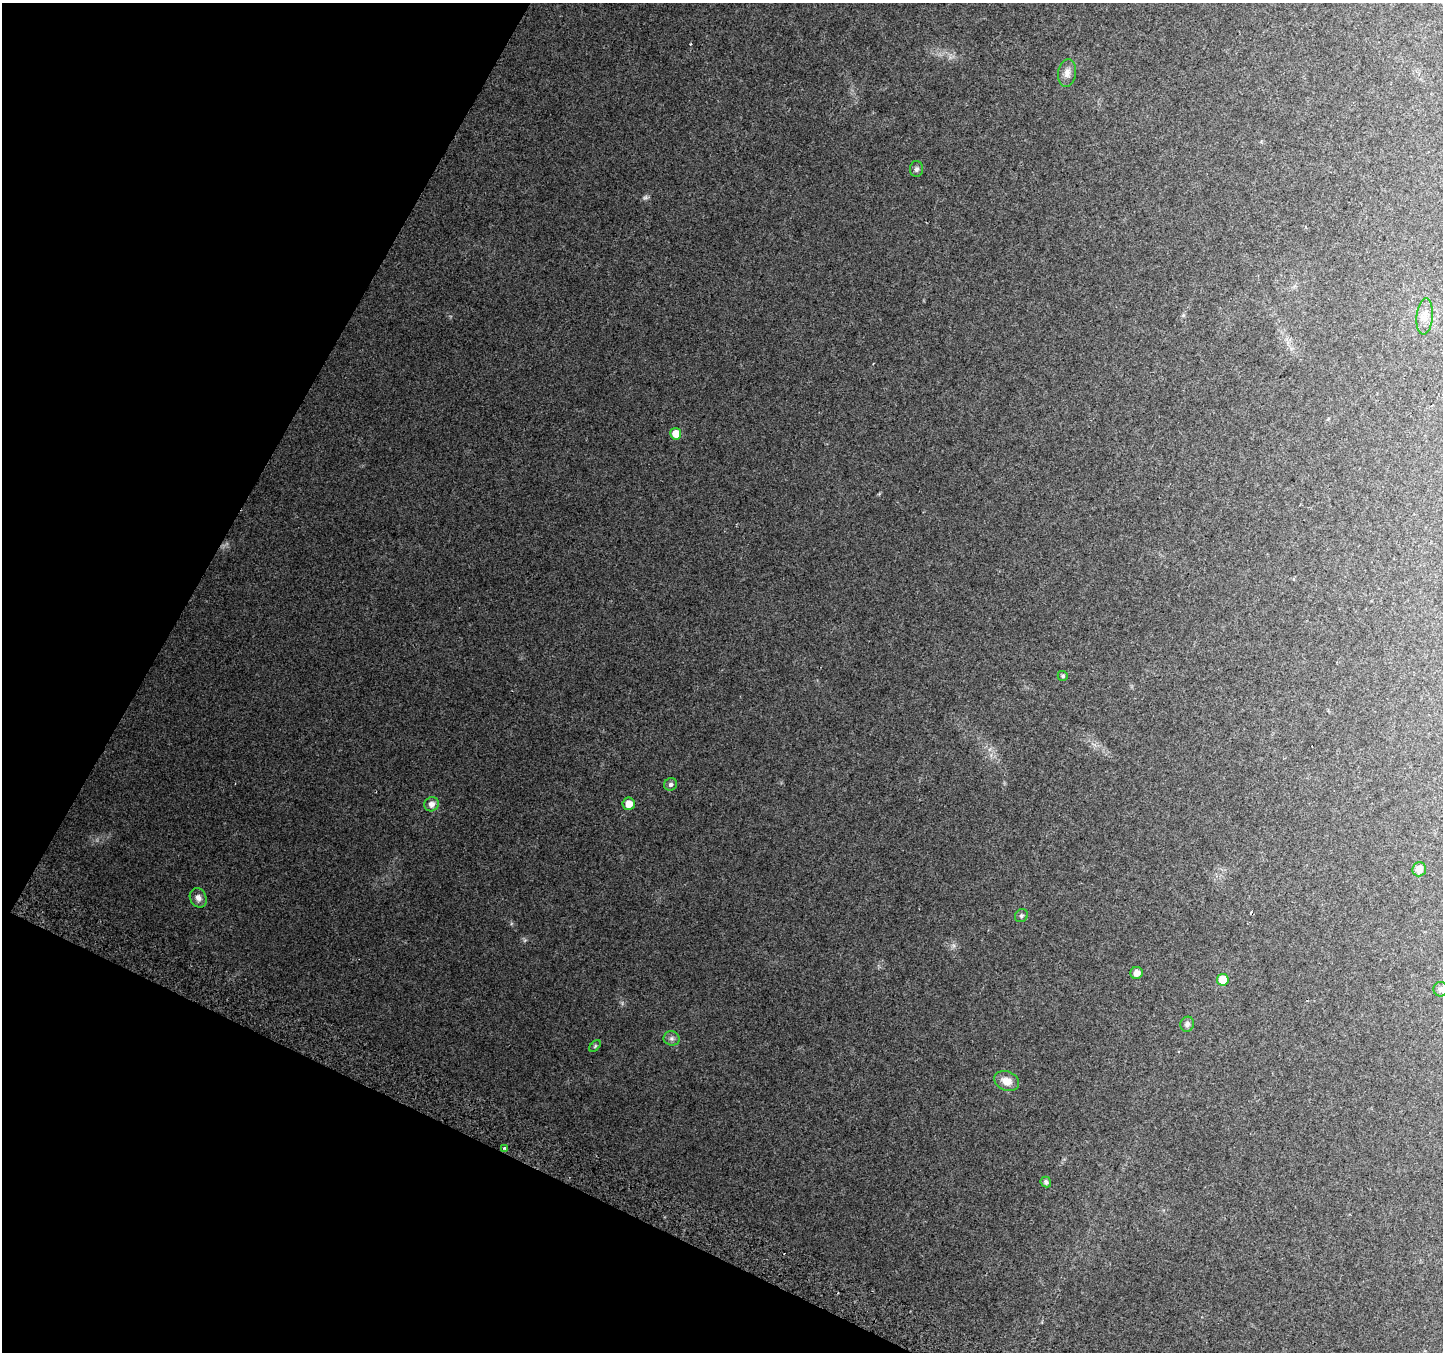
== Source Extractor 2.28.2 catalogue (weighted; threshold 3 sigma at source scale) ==
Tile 9 of 4 x 4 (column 1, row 3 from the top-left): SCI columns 30-1470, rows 1655-3004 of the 5815 x 5942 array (HDU 1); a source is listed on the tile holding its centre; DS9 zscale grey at full resolution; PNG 1445 x 1354 px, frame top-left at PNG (2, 3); each listed source drawn as its Kron ellipse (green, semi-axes under 4 px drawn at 4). Shown black and unused: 23% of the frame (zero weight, under 2 of 3 exposures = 2% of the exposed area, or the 3 px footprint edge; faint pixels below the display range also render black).
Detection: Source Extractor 2.28.2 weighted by HDU 2 'WHT'; one run over the whole footprint, this tile lists its part. Background 0.0759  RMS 0.01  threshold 0.0452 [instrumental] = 3 sigma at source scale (4.5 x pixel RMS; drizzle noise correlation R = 1.50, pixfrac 1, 0.0396/0.0396 arcsec/px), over >= 5 px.
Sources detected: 25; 1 too faint to see at this stretch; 4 cosmic-ray / hot-pixel residue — neither listed nor drawn; the other 20 listed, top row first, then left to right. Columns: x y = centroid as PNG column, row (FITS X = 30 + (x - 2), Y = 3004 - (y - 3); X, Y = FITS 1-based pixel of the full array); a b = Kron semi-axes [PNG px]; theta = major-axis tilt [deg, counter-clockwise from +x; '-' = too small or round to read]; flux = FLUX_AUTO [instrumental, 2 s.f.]
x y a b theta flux
1067 73 14 9 81 5.9
917 169 8 6 88 2.4
1425 316 18 8 85 7.6
676 434 6 5 - 13
1063 676 5 5 - 1.6
670 784 7 6 - 2.5
431 804 7 7 - 5.6
629 804 6 6 - 8.4
1419 869 7 6 - 7.9
198 898 10 8 -65 5.1
1021 916 7 6 - 1.8
1137 973 6 6 - 5.3
1223 980 6 5 - 23
1441 989 7 7 - 2.3
1187 1024 7 7 - 2.7
672 1038 8 7 - 3.2
595 1046 7 4 46 1.3
1007 1081 13 9 -22 9.3
504 1148 4 3 - 1.2
1046 1182 5 5 - 2.3